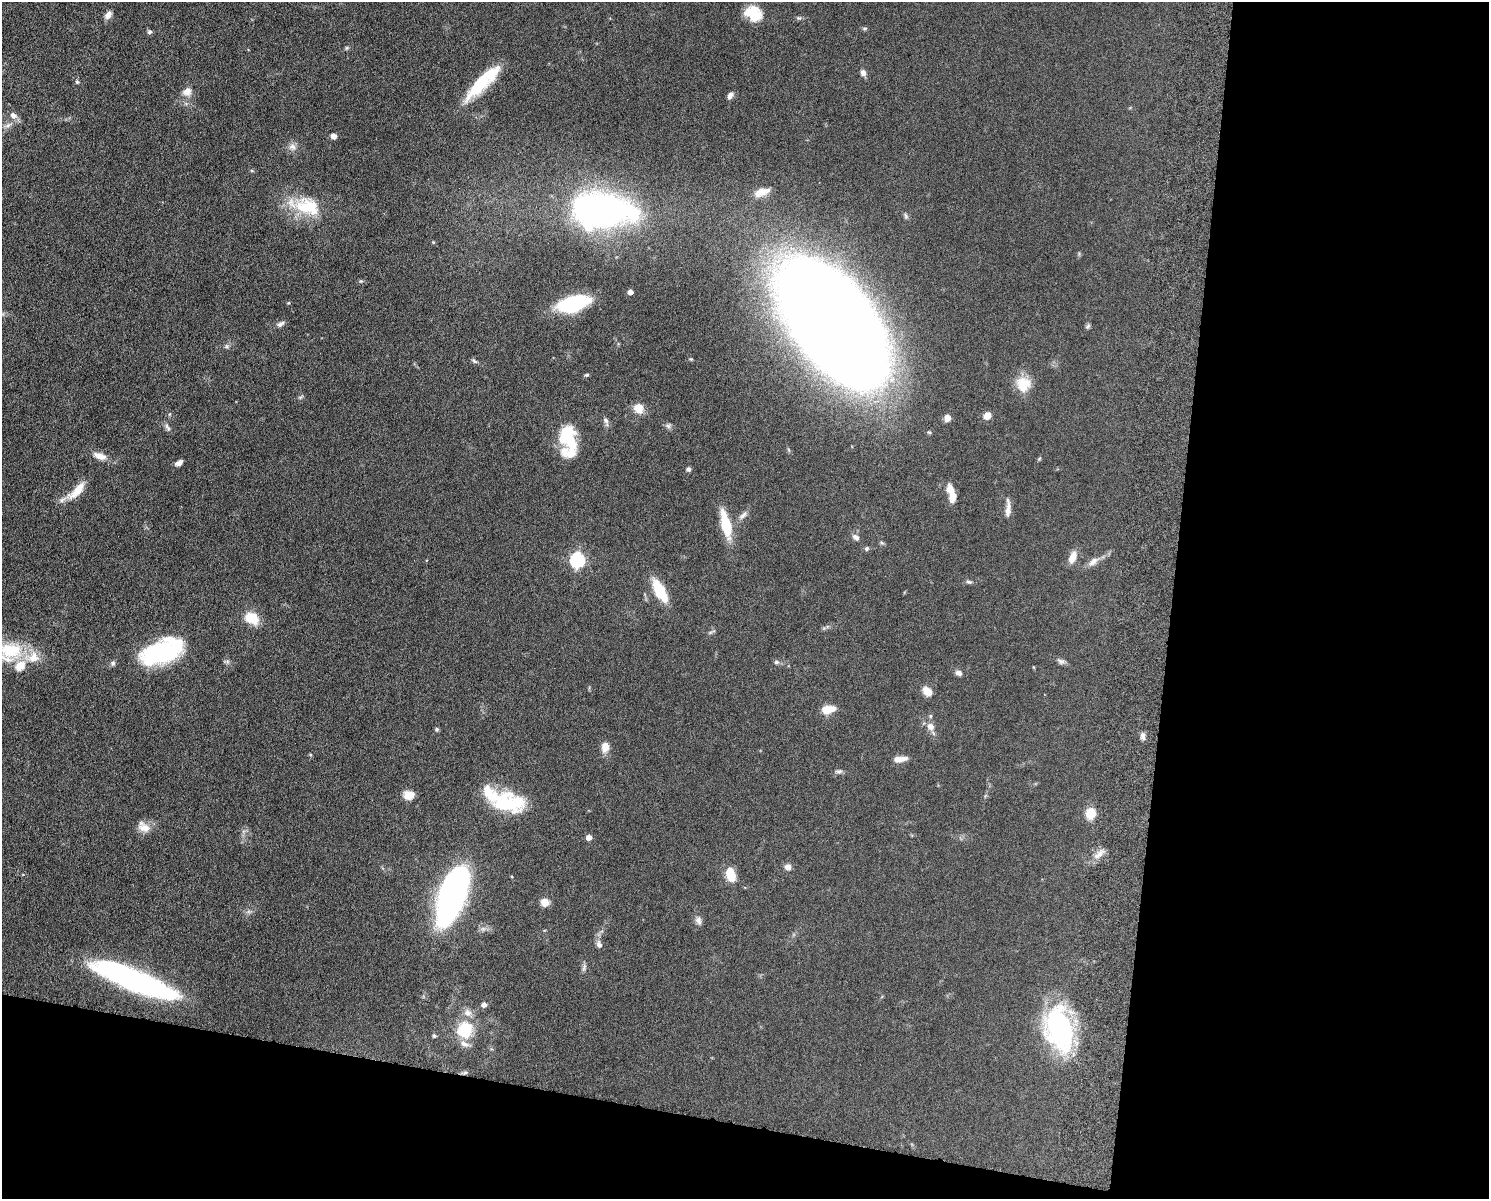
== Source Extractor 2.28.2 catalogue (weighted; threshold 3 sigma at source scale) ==
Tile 12 of 3 x 4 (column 3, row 4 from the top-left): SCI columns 3150-4636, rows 15-1211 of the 4926 x 4817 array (HDU 1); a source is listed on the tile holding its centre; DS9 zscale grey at full resolution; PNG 1491 x 1201 px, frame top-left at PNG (2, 2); no overlay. Shown black and unused: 28% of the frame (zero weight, under 6 of 12 exposures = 3% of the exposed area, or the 3 px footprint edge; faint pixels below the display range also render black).
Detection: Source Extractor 2.28.2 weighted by HDU 2 'WHT'; one run over the whole footprint, this tile lists its part. Background 0.0569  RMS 0.0042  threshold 0.0174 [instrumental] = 3 sigma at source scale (4.09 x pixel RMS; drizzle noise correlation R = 1.36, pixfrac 0.8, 0.05/0.05 arcsec/px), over >= 5 px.
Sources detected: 97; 4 inside a brighter object's white glare — not listed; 8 inside a brighter listed object's ellipse — not listed separately; the other 85 listed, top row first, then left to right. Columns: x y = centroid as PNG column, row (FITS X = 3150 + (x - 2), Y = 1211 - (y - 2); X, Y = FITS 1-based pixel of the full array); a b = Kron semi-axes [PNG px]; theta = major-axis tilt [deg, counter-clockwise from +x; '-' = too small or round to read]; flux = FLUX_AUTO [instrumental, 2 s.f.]
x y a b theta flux
754 14 19 15 -36 8.9
108 15 10 6 60 2
799 18 6 5 - 0.66
865 28 7 4 1 0.52
150 32 6 5 - 0.86
346 48 6 4 71 0.48
863 72 8 6 -87 1.5
77 82 5 4 - 0.53
479 85 42 15 47 17
187 91 11 9 36 2.9
730 95 8 5 56 1.8
13 115 9 8 - 2.1
334 136 4 4 - 2.9
292 147 10 8 -26 1.9
762 192 18 8 18 4.5
307 207 36 23 -14 18
601 210 57 31 -3 150
906 216 8 5 -61 0.83
433 242 4 4 - 0.39
630 292 4 4 - 2.2
573 304 29 13 15 31
832 323 82 47 -51 1600
280 324 10 5 29 1.3
1088 326 9 4 36 0.64
691 359 4 4 - 0.38
474 361 9 4 -38 0.75
586 375 6 4 11 0.49
1023 384 19 17 88 7.9
638 408 11 10 - 4.3
987 416 9 7 40 2.7
947 418 7 6 - 2.7
606 420 8 6 -59 1.2
668 426 7 6 - 0.93
167 427 12 5 -61 1.1
570 441 37 12 -65 12
100 456 19 8 -19 3.7
179 463 9 5 31 1.8
688 469 5 5 - 0.95
950 489 12 9 -75 3.3
77 490 27 9 46 6.9
1008 509 23 6 88 2.7
743 515 13 6 42 1.6
726 524 30 10 -77 13
856 537 10 6 -31 1.3
866 548 6 5 - 0.71
1072 557 16 8 67 3.5
577 560 7 6 - 67
1093 561 15 7 46 2.4
969 582 8 5 -10 0.8
660 591 25 10 -61 13
251 618 17 12 -26 8
10 650 35 22 -2 23
161 654 46 23 18 40
1061 661 10 6 -22 1.2
776 662 7 6 - 0.89
113 663 7 6 - 0.89
959 673 9 7 -12 1.3
927 691 12 9 -44 3.3
828 709 14 7 10 6.3
930 716 5 5 - 0.54
930 726 11 9 -44 2.4
437 729 5 5 - 0.6
1143 736 9 6 -75 1.5
605 747 14 10 80 3
900 759 18 7 6 2.7
839 771 8 5 15 0.97
409 795 12 9 5 4.3
505 803 40 25 -8 24
1090 813 10 9 - 6.7
144 828 17 11 -14 4.1
589 837 5 5 - 2.7
1098 855 16 7 44 2.8
788 867 8 7 - 1.7
730 874 15 9 -73 7.7
452 895 43 16 71 220
545 902 10 9 - 2.8
699 921 11 7 -73 1.6
599 944 9 7 -65 1.5
584 968 11 4 68 0.94
134 980 81 17 -21 98
484 1004 5 5 - 1.7
465 1029 20 17 71 14
1059 1029 47 27 -76 60
434 1036 5 4 - 0.66
465 1073 7 4 2 0.74
Isophote crosses this tile's border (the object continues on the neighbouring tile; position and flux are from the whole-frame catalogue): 1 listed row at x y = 10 650